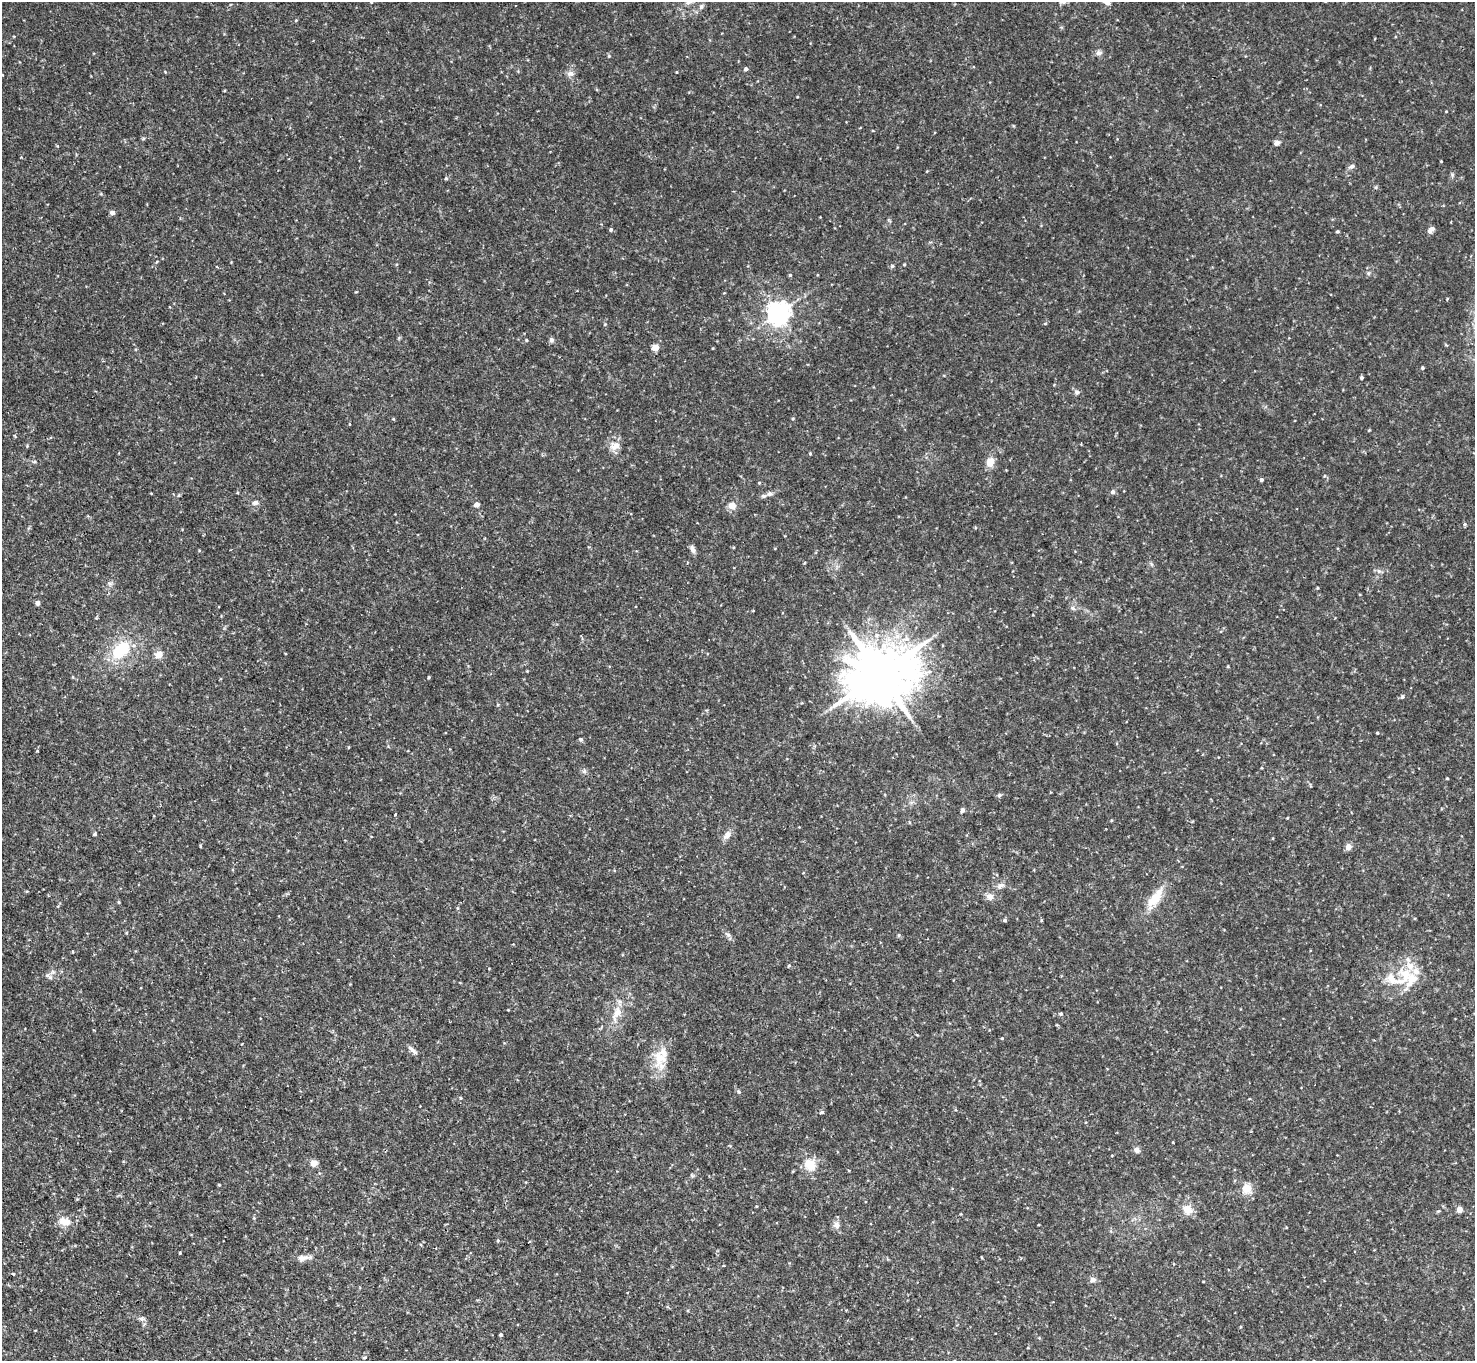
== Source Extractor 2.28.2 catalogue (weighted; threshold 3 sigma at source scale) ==
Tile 7 of 4 x 4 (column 3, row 2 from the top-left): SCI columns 3056-4528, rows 3237-4595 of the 6111 x 6115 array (HDU 1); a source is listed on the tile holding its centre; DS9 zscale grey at full resolution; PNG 1477 x 1363 px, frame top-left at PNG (2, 2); no overlay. Shown black and unused: <1% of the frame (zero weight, under 2 of 3 exposures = <1% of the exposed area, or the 3 px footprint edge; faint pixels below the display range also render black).
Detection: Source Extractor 2.28.2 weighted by HDU 2 'WHT'; one run over the whole footprint, this tile lists its part. Background 0.0889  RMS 0.0077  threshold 0.0348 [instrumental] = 3 sigma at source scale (4.5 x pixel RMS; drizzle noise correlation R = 1.50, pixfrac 1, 0.05/0.05 arcsec/px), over >= 5 px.
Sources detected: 97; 6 inside a brighter listed object's ellipse — not listed separately; the other 91 listed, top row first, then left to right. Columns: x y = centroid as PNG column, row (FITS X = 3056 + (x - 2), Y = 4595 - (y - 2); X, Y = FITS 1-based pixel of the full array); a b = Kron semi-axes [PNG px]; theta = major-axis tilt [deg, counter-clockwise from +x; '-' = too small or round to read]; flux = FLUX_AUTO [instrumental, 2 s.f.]
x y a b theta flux
701 6 7 5 87 2
296 20 5 3 - 0.63
1099 53 9 7 5 2.5
609 56 4 4 - 0.72
746 69 4 4 - 2.3
677 72 4 2 - 0.52
570 74 10 7 -10 3.1
1277 143 7 6 - 2.4
1352 166 8 5 21 2.2
446 179 4 4 - 1
112 212 5 4 - 3.1
1431 229 9 6 36 3.2
611 230 4 4 - 1.4
1337 232 5 3 - 0.76
904 264 4 3 - 0.72
892 266 5 4 - 0.94
790 275 4 4 - 0.9
779 313 7 7 - 620
1045 324 5 3 - 0.69
526 340 4 3 - 0.77
551 340 6 5 - 2
655 348 4 4 - 16
1422 368 4 3 - 1.1
1362 377 4 4 - 1.2
1077 392 7 5 -5 1.7
1369 430 4 3 - 0.68
615 446 16 9 23 6
810 454 4 3 - 0.81
990 462 10 8 73 8.2
1261 480 4 4 - 1.8
1113 492 5 4 - 2.6
770 494 7 6 - 1.9
255 503 9 6 22 2.6
477 504 4 4 - 5
732 506 10 9 - 5
1465 524 5 4 - 1.2
692 549 12 5 -68 2.6
1151 564 6 4 -71 1.1
1317 588 4 3 - 0.59
37 603 4 4 - 4
1073 608 7 5 -24 1.8
121 649 30 18 35 30
159 654 9 8 - 5.5
1228 667 4 3 - 0.71
880 674 19 15 23 5700
429 677 3 3 - 0.82
1402 697 5 5 - 1.3
1377 733 3 3 - 0.74
581 739 6 4 -1 1.1
584 771 6 5 - 1.6
1447 778 3 3 - 0.65
999 795 5 4 - 1.7
962 810 4 4 - 3.3
395 814 3 2 - 0.84
95 834 4 4 - 1.2
727 835 12 8 57 4.5
1348 847 7 6 - 4
1001 886 10 7 32 3.1
990 896 10 8 -39 4.1
1155 898 30 10 55 17
119 902 4 4 - 0.82
1005 920 4 4 - 1.4
788 966 4 3 - 0.77
1405 975 30 18 76 25
49 977 13 4 -36 2
617 1013 24 10 68 11
1061 1014 6 4 -15 1.2
1002 1038 3 3 - 0.77
413 1050 17 5 -43 3.1
660 1058 29 17 -77 18
738 1091 5 4 - 1.1
460 1098 5 3 - 0.77
822 1112 4 4 - 2
1137 1150 8 7 - 2.7
313 1163 9 8 - 4
810 1164 17 14 -47 12
219 1185 3 3 - 0.7
1247 1189 12 11 - 8.4
1187 1209 14 12 -48 7.9
1459 1209 4 4 - 9.8
64 1221 18 11 -10 8.3
836 1225 9 8 - 3.6
498 1240 5 4 - 0.84
529 1242 3 2 - 0.65
180 1253 3 3 - 0.69
302 1258 14 8 8 4.7
13 1274 3 3 - 1.5
1093 1280 8 7 - 2.6
141 1319 9 4 0 1.7
501 1335 3 3 - 1.2
364 1358 5 4 - 1
Unlisted compact peaks at least as high as the median listed source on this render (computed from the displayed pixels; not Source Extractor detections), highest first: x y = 1452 175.